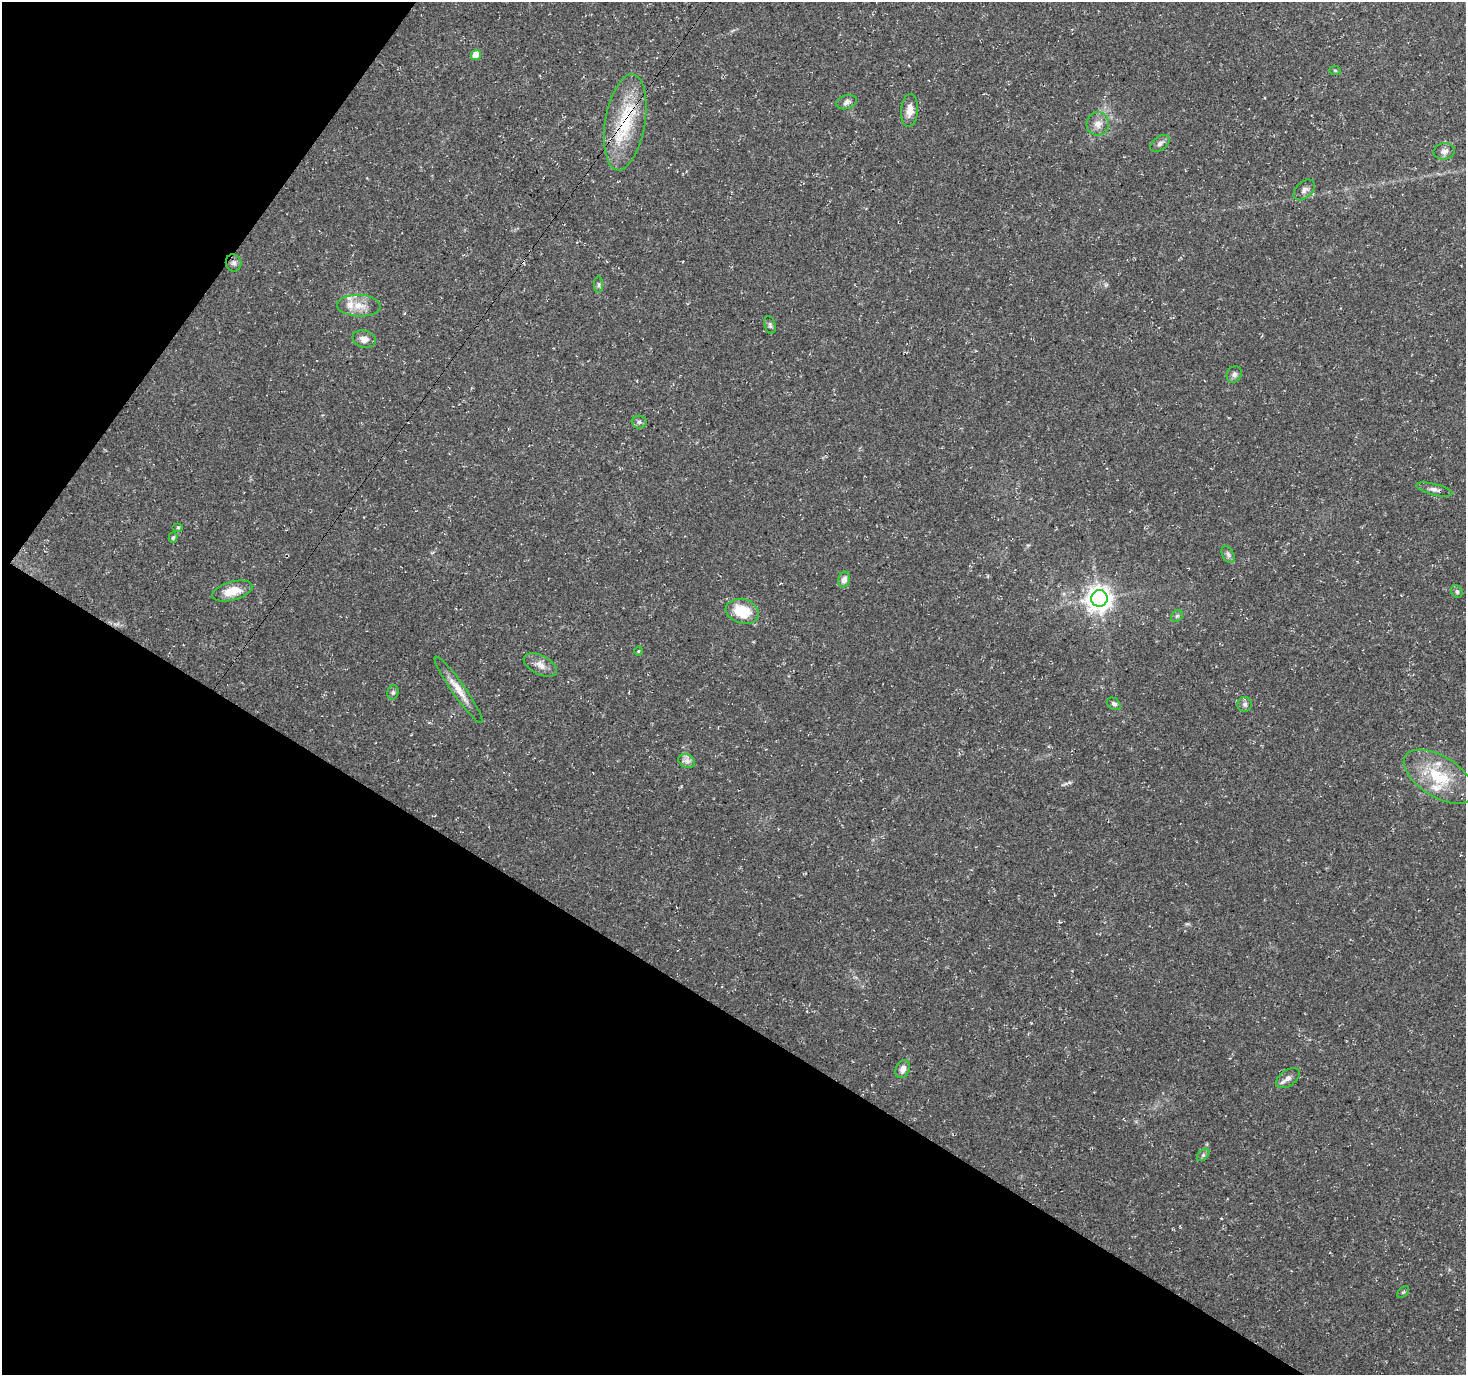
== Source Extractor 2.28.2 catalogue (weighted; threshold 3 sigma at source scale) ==
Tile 9 of 4 x 4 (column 1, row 3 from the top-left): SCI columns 87-1550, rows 1626-2998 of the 5992 x 6054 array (HDU 1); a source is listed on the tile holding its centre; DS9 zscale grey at full resolution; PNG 1468 x 1377 px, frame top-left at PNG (2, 2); each listed source drawn as its Kron ellipse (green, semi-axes under 4 px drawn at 4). Shown black and unused: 32% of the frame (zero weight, under 3 of 4 exposures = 5% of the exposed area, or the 3 px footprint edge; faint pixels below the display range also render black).
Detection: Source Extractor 2.28.2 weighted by HDU 2 'WHT'; one run over the whole footprint, this tile lists its part. Background 0.0482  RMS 0.004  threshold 0.0178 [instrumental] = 3 sigma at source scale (4.5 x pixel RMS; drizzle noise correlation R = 1.50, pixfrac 1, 0.0396/0.0396 arcsec/px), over >= 5 px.
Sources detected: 41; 3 inside a brighter listed object's ellipse — not listed separately; the other 38 listed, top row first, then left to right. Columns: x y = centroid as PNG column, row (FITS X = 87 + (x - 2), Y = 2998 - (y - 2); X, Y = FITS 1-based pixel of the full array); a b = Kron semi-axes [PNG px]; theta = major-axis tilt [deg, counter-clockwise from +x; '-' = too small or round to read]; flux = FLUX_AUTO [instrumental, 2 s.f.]
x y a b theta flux
476 55 5 5 - 4.6
1335 70 6 4 -2 0.52
847 102 10 6 16 1.6
909 110 16 8 85 3.3
625 122 48 20 80 24
1098 124 11 11 - 3.2
1160 143 11 6 39 1.4
1444 151 11 8 8 2
1304 190 12 8 43 1.8
234 263 8 7 - 1.2
598 285 8 4 -90 0.77
359 306 22 11 -2 5.6
770 325 9 5 -75 0.85
364 339 12 8 -14 2.6
1234 374 8 7 - 1.3
639 422 7 6 - 1.1
1434 489 18 5 -14 1.9
178 527 5 3 - 0.39
173 538 5 4 - 0.6
1228 554 9 5 -63 1.1
844 580 8 6 74 2
232 591 20 9 16 7.1
1457 592 7 5 -62 0.85
1099 598 8 8 - 370
742 611 17 12 -15 13
1177 616 6 5 - 0.73
638 651 4 4 - 0.4
540 665 18 9 -27 3.4
458 690 40 6 -55 5.4
393 692 7 5 75 0.81
1114 704 8 5 -37 1.1
1245 704 7 7 - 1.3
687 761 9 6 -22 1.6
1439 777 39 20 -32 19
903 1069 9 6 65 2.4
1288 1078 13 7 35 2.2
1203 1155 7 4 45 0.81
1403 1292 7 4 44 0.59
Overlapping masked pixels (flux is a lower limit): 1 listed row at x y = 625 122